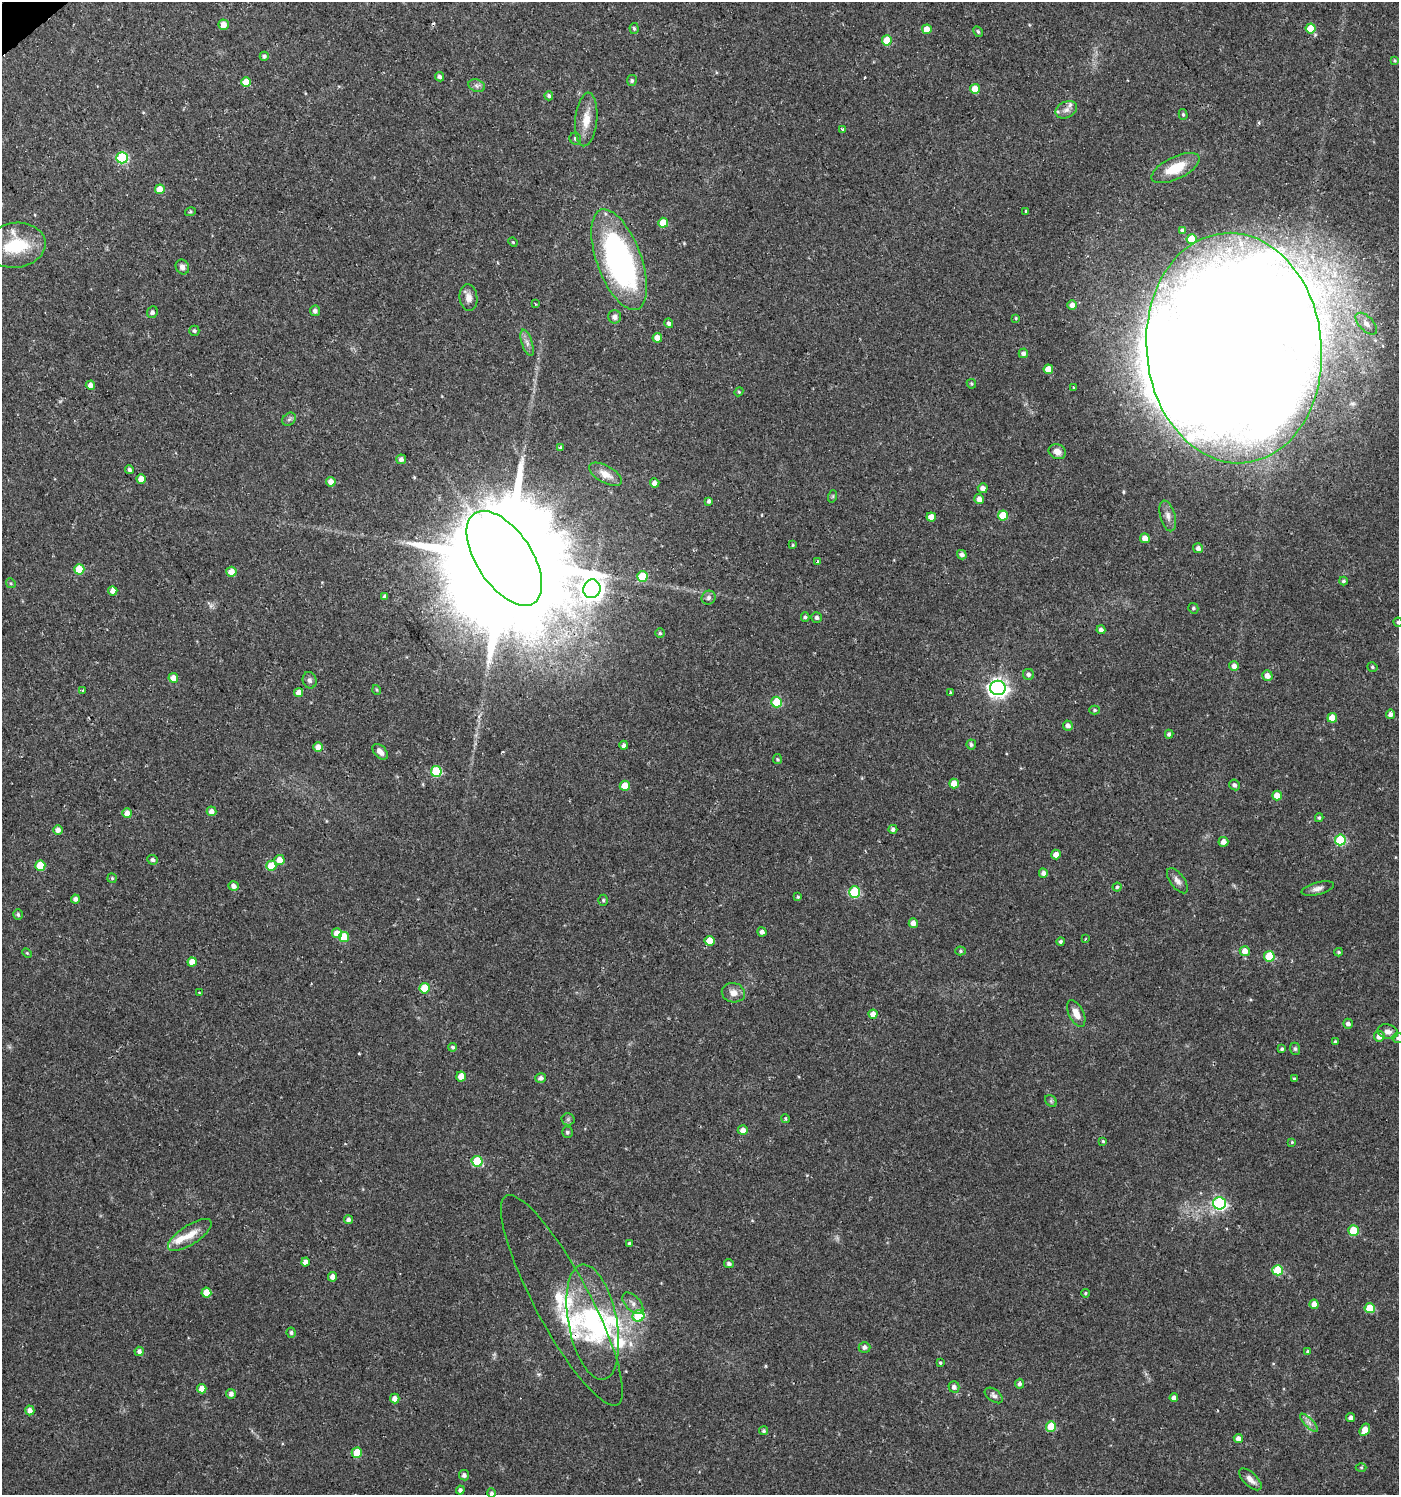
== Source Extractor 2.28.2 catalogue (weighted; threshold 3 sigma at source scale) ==
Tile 11 of 4 x 4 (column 3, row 3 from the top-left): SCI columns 2925-4321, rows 1496-2988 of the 5915 x 5974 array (HDU 1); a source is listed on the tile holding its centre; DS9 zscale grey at full resolution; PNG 1401 x 1497 px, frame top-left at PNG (2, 2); each listed source drawn as its Kron ellipse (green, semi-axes under 4 px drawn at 4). Shown black and unused: <1% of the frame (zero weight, under 2 of 3 exposures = <1% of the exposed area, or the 3 px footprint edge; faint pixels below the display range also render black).
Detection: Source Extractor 2.28.2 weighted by HDU 2 'WHT'; one run over the whole footprint, this tile lists its part. Background 0.0257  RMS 0.0043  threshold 0.0194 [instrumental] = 3 sigma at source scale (4.5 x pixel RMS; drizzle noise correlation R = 1.50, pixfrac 1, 0.0396/0.0396 arcsec/px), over >= 5 px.
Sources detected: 227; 4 inside a brighter object's white glare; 3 cosmic-ray / hot-pixel residue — neither listed nor drawn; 4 inside a brighter listed object's ellipse — not listed separately; the other 216 listed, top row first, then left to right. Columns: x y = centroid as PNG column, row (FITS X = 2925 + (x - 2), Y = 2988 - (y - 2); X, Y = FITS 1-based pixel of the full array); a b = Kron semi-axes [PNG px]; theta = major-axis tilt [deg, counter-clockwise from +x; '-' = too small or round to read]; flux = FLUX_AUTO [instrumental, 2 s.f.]
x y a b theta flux
224 25 5 5 - 3.5
1311 28 5 5 - 10
634 29 5 4 - 0.75
927 29 5 5 - 5.1
978 32 6 4 -61 0.73
887 40 5 5 - 8.7
264 56 4 4 - 1.1
1394 61 4 4 - 0.56
439 77 5 4 - 1
632 81 5 5 - 0.77
246 82 5 4 - 5.6
477 86 8 6 -18 1.4
975 89 5 5 - 8.7
549 96 4 4 - 0.95
1066 110 11 8 27 2.4
1183 114 5 4 - 0.72
586 119 27 11 85 7
842 129 3 3 - 0.67
575 139 6 5 - 0.97
122 158 6 5 - 43
1176 168 26 11 26 13
160 189 5 5 - 5.6
1026 211 4 3 - 0.45
190 212 5 3 - 0.54
663 223 5 5 - 7.1
1183 230 4 3 - 0.98
1191 239 5 5 - 10
513 242 5 4 - 0.53
16 245 30 22 7 22
619 260 53 22 -70 110
182 267 8 6 -59 2.1
468 298 13 9 -84 2.8
535 304 3 2 - 0.51
1072 305 4 4 - 2.5
315 311 5 5 - 1.3
152 312 6 5 - 1.2
615 317 6 6 - 1.9
1016 318 4 3 - 0.41
669 323 5 4 - 1.2
1366 324 13 7 -46 2.5
194 331 5 5 - 0.85
657 338 4 4 - 3.5
527 343 14 5 -71 2
1234 348 115 87 -85 1700
1023 353 5 4 - 1.7
1048 369 5 5 - 6.5
971 384 5 4 - 0.53
90 385 4 4 - 2.6
1073 387 4 3 - 0.45
739 392 4 4 - 0.53
289 419 7 6 - 1
561 448 3 3 - 0.67
1057 452 9 7 -23 3
401 459 5 5 - 1.6
129 470 4 4 - 1.1
605 474 18 8 -29 4.6
141 479 4 4 - 3.7
331 482 5 4 - 3.1
655 483 5 4 - 2
983 488 5 5 - 2.3
833 496 6 4 72 0.55
979 499 5 5 - 2.7
709 501 4 4 - 1.2
1003 515 5 5 - 11
1168 516 16 7 -74 2.7
931 517 5 4 - 4.5
1145 538 5 4 - 3
793 545 4 3 - 0.43
1198 548 5 5 - 1.8
962 555 5 4 - 1.8
504 558 54 27 -56 20000
817 562 3 3 - 0.85
79 569 5 5 - 15
231 572 5 5 - 4.7
642 576 5 5 - 14
1343 581 4 4 - 0.79
11 583 5 4 - 0.52
592 589 9 8 - 380
113 591 5 4 - 2.6
385 597 4 4 - 1.2
709 598 7 6 - 1.4
1193 608 5 5 - 0.79
805 617 4 4 - 0.68
817 617 5 5 - 1.1
1398 622 4 4 - 0.6
1101 630 4 4 - 1.5
660 633 4 4 - 0.69
1234 666 5 5 - 2.3
1372 667 5 4 - 0.68
1029 674 5 5 - 1.1
1267 676 5 5 - 3
173 678 5 5 - 4
310 680 8 7 - 1.3
998 688 7 7 - 210
82 690 3 2 - 0.54
377 690 5 3 - 0.43
299 693 4 4 - 3.4
950 693 3 3 - 2.2
777 702 5 5 - 18
1095 710 5 4 - 0.64
1390 714 4 4 - 1.9
1332 718 5 5 - 6.5
1068 726 5 5 - 1.8
1169 734 4 4 - 1.2
624 745 4 4 - 1.5
971 745 5 5 - 0.93
318 747 5 5 - 3.5
380 752 9 6 -46 2.7
777 759 5 4 - 0.5
436 771 5 5 - 24
954 783 5 5 - 6
1234 785 6 5 - 1.5
625 786 5 5 - 7.5
1277 796 5 5 - 5.6
211 811 5 5 - 2.9
127 813 5 4 - 3.2
1319 818 4 3 - 0.65
893 829 4 4 - 1.3
58 830 5 4 - 2.4
1340 840 5 5 - 27
1223 842 5 5 - 2.4
1056 854 5 5 - 3
152 860 5 4 - 1.2
279 860 5 5 - 4.4
40 866 5 5 - 9.5
271 866 5 5 - 9.1
1043 873 4 4 - 1.7
112 878 5 4 - 0.59
1177 881 14 7 -53 2.3
234 886 5 5 - 2.1
1117 887 4 4 - 0.58
1318 888 16 6 15 2.2
854 892 5 5 - 29
798 897 4 3 - 0.48
75 899 4 4 - 1.8
603 900 5 4 - 0.7
18 915 5 4 - 0.84
913 923 4 4 - 2.8
762 932 4 4 - 1.7
337 933 5 5 - 4.8
344 937 5 5 - 11
1085 939 3 2 - 0.41
709 941 5 5 - 7.3
1061 942 4 4 - 0.85
960 951 5 4 - 0.65
1245 951 5 5 - 4
1339 952 4 3 - 0.65
27 953 5 3 - 0.46
1269 956 5 5 - 19
192 962 4 4 - 4.3
425 988 5 5 - 10
199 993 3 3 - 0.95
733 993 12 9 -14 3.4
1076 1013 14 7 -64 3.8
873 1014 4 4 - 3.9
1348 1024 5 5 - 1.4
1388 1032 10 7 -16 2.3
1379 1036 5 5 - 3.5
1398 1038 5 5 - 0.72
1335 1042 4 3 - 0.61
453 1047 4 4 - 0.88
1282 1049 4 4 - 0.79
1295 1049 6 5 - 0.8
461 1076 5 4 - 4.8
541 1078 5 5 - 1.5
1294 1079 4 3 - 0.58
1051 1101 6 5 - 0.74
785 1118 4 4 - 0.6
568 1119 6 6 - 0.92
743 1130 5 4 - 2.4
567 1132 6 5 - 0.78
1103 1141 4 3 - 0.5
1292 1142 4 3 - 0.4
477 1161 5 5 - 18
1219 1203 6 6 - 68
348 1220 4 4 - 1.4
1353 1230 5 5 - 16
190 1235 25 9 33 6.4
629 1244 4 3 - 0.84
305 1262 4 4 - 2.8
729 1264 5 4 - 1.3
1278 1270 5 5 - 17
333 1277 4 4 - 2.6
206 1293 5 5 - 6
1085 1293 4 3 - 0.51
562 1300 118 27 -62 38
633 1303 13 7 -46 2.2
1314 1304 5 4 - 4.1
1370 1308 5 5 - 12
638 1316 6 5 - 19
593 1322 58 24 -79 44
291 1333 5 4 - 0.82
864 1347 6 5 - 1.5
139 1351 4 4 - 1.5
1308 1352 4 4 - 1.2
940 1363 4 4 - 0.62
1020 1384 5 4 - 1.3
954 1387 5 5 - 1.7
202 1389 5 4 - 4.1
231 1394 5 4 - 2
994 1395 10 6 -37 1.4
1174 1398 4 4 - 2.1
395 1399 5 4 - 2.7
30 1410 5 4 - 2.5
1351 1418 4 4 - 1.9
1309 1423 12 4 -46 1.7
1051 1426 5 5 - 12
1365 1430 6 4 59 6
764 1431 4 4 - 0.83
1238 1438 5 4 - 2.6
357 1453 5 5 - 12
1361 1467 5 3 - 0.44
464 1475 5 5 - 1.5
1250 1479 14 6 -44 3
460 1490 4 4 - 1.1
491 1493 5 4 - 0.91
Overlapping masked pixels (flux is a lower limit): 2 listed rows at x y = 504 558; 562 1300
Isophote crosses this tile's border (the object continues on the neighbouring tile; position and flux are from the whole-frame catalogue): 3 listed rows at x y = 1398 622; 1398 1038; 491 1493